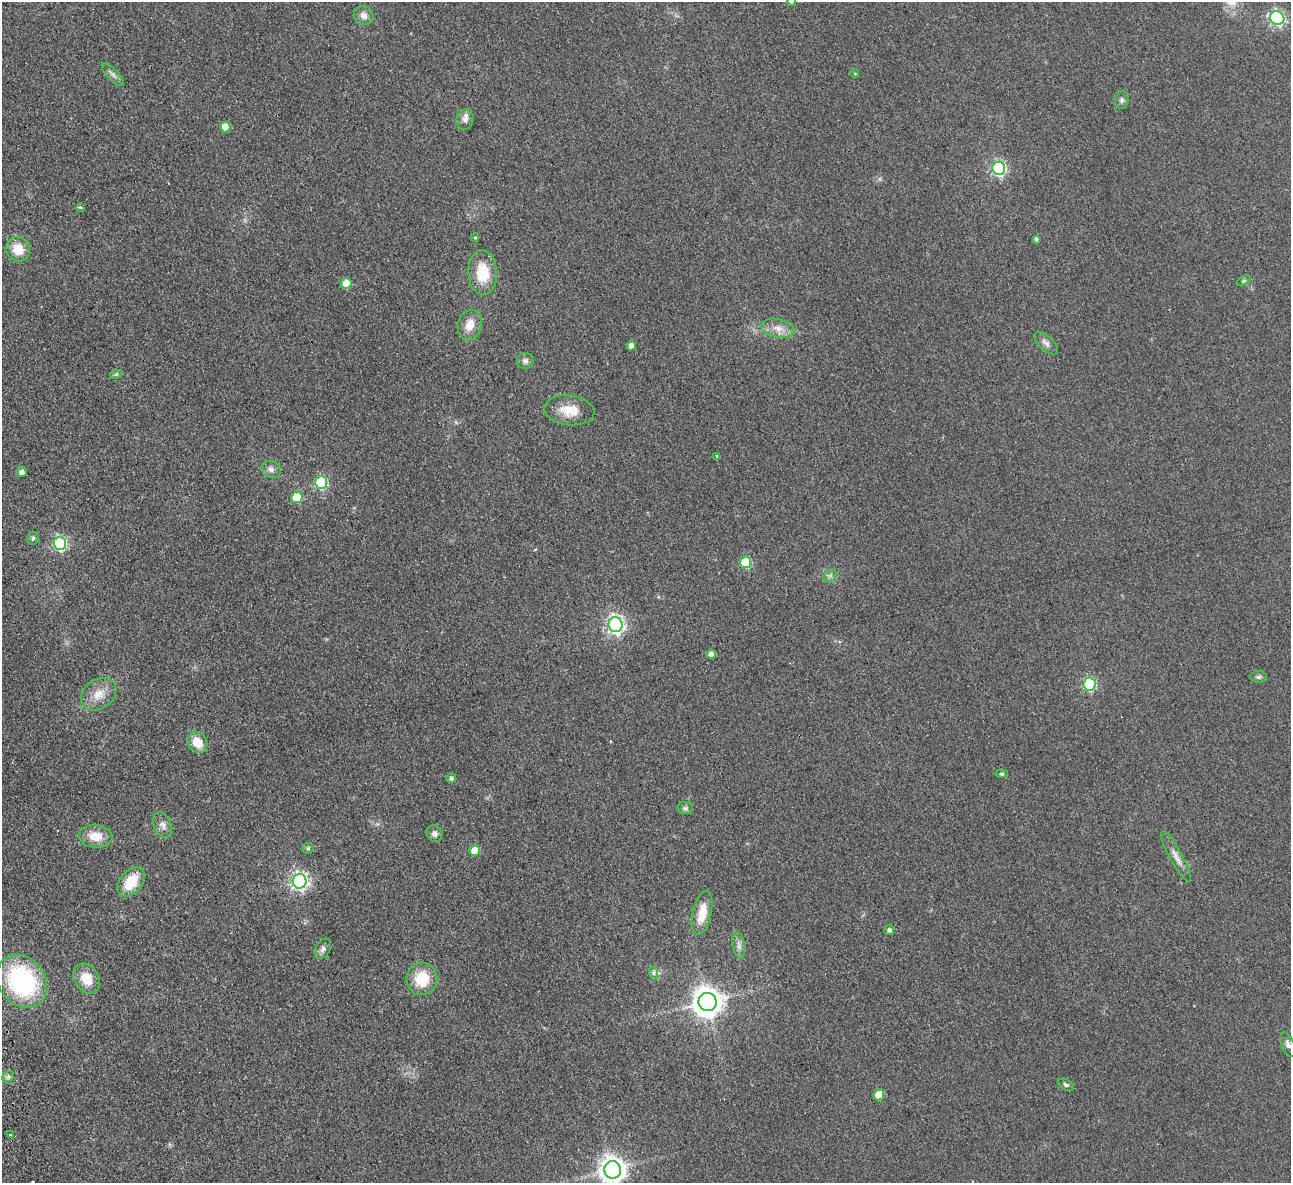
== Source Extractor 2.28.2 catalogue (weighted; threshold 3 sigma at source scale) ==
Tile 7 of 4 x 4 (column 3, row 2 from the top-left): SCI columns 2633-3921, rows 2646-3826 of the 5266 x 5170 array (HDU 1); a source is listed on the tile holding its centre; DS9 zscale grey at full resolution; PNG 1293 x 1185 px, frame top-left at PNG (2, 2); each listed source drawn as its Kron ellipse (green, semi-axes under 4 px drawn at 4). Shown black and unused: <1% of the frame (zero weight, under 2 of 3 exposures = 3% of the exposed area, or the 3 px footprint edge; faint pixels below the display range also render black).
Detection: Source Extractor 2.28.2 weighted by HDU 2 'WHT'; one run over the whole footprint, this tile lists its part. Background 0.0851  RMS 0.0094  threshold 0.0421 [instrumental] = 3 sigma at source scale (4.5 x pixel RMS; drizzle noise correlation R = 1.50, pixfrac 1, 0.05/0.05 arcsec/px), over >= 5 px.
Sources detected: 66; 1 cosmic-ray / hot-pixel residue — neither listed nor drawn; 1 inside a brighter listed object's ellipse — not listed separately; the other 64 listed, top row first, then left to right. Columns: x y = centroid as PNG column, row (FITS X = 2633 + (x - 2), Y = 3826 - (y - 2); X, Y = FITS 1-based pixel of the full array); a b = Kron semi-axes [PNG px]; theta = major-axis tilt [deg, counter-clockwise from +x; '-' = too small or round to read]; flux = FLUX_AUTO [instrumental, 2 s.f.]
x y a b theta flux
792 2 5 4 - 1.2
364 16 10 9 - 5.6
1277 18 7 6 - 180
113 74 15 5 -45 3.8
855 74 4 3 - 0.65
1122 100 8 7 - 2.8
465 120 10 8 74 4.3
225 127 5 5 - 13
999 168 6 6 - 170
80 207 3 3 - 11
475 237 4 4 - 1.1
1036 239 4 3 - 1.9
18 249 12 11 - 18
483 273 22 14 -87 30
1243 281 7 4 31 1.6
346 283 5 5 - 19
470 325 15 12 74 13
778 328 17 9 -12 9.4
1046 343 15 7 -43 4.5
631 346 5 4 - 5.1
525 361 8 8 - 3.4
116 374 6 4 18 1.2
569 410 25 15 -6 19
717 456 4 4 - 1.4
271 469 10 8 -30 4
22 472 5 5 - 4
321 483 6 6 - 88
297 497 6 5 - 34
33 538 7 5 67 1.9
60 543 7 6 - 150
746 562 6 5 - 48
830 576 7 5 44 2.7
616 625 7 7 - 330
711 654 4 4 - 5.6
1258 677 8 6 2 2.3
1089 684 6 6 - 110
99 694 19 14 35 15
197 742 11 9 -56 15
1002 774 6 4 -6 1.3
451 778 5 5 - 2.5
685 808 8 6 0 2.3
163 825 13 8 -65 5.3
435 834 8 7 - 3.6
95 836 17 11 -6 16
308 848 5 5 - 1.3
475 851 5 5 - 19
1176 857 28 6 -61 7.5
300 881 7 7 - 310
131 882 17 11 52 26
702 913 22 9 78 19
889 930 5 5 - 2.9
739 945 14 6 -80 4.3
323 949 11 7 58 3.4
653 973 7 4 -70 2.2
87 979 16 12 -57 18
422 979 16 15 - 30
22 981 28 23 -51 130
707 1002 9 9 - 1300
1288 1044 13 6 -69 3.9
8 1077 6 5 - 2.4
1066 1085 8 5 -29 2.1
879 1095 5 5 - 22
10 1135 3 2 - 1.8
613 1170 9 8 - 960
Isophote crosses this tile's border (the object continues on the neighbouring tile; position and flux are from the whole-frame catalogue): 2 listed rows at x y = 792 2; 613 1170